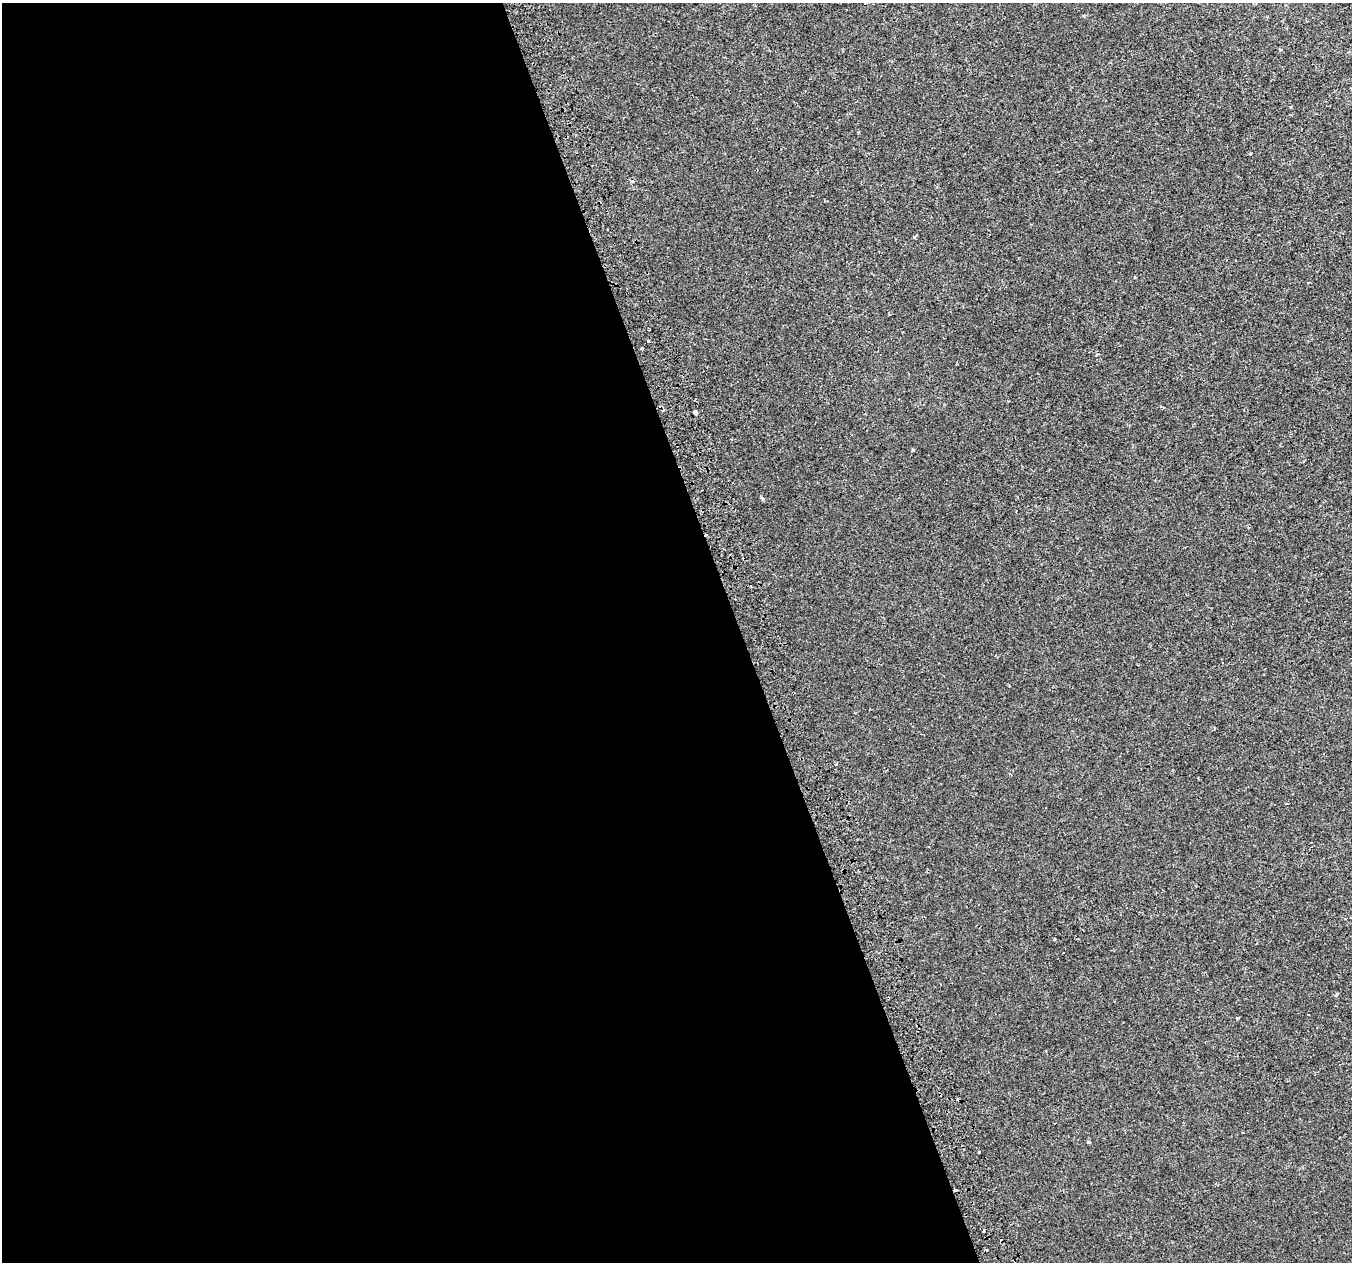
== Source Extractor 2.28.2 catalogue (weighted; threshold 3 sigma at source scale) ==
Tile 9 of 4 x 4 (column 1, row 3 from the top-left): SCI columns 43-1392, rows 1395-2654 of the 5483 x 5253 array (HDU 1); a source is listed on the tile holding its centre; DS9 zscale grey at full resolution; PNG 1354 x 1264 px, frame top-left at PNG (2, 3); no overlay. Shown black and unused: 55% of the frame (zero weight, under 2 of 3 exposures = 2% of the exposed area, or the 3 px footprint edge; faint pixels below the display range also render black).
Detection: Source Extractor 2.28.2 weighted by HDU 2 'WHT'; one run over the whole footprint, this tile lists its part. Background -2.75e-04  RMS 0.0028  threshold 0.0127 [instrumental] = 3 sigma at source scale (4.5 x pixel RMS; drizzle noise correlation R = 1.50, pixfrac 1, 0.0396/0.0396 arcsec/px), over >= 5 px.
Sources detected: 18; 5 cosmic-ray / hot-pixel residue — not listed; the other 13 listed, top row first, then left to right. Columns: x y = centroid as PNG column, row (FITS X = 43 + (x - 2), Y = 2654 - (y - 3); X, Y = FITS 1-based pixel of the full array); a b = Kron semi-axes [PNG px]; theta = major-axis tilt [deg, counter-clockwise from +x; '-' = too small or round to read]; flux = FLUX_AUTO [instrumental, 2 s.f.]
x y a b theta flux
915 237 7 2 54 0.29
648 341 3 3 - 0.29
642 348 3 3 - 1.9
695 412 4 3 - 3.4
913 450 5 3 - 0.23
762 498 6 3 -18 0.29
836 764 3 2 - 0.61
1054 939 3 3 - 0.43
1337 994 4 3 - 0.29
1238 1018 4 3 - 0.28
1088 1142 4 3 - 0.54
979 1152 3 3 - 0.93
955 1190 3 3 - 0.94
Overlapping masked pixels (flux is a lower limit): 1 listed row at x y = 955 1190